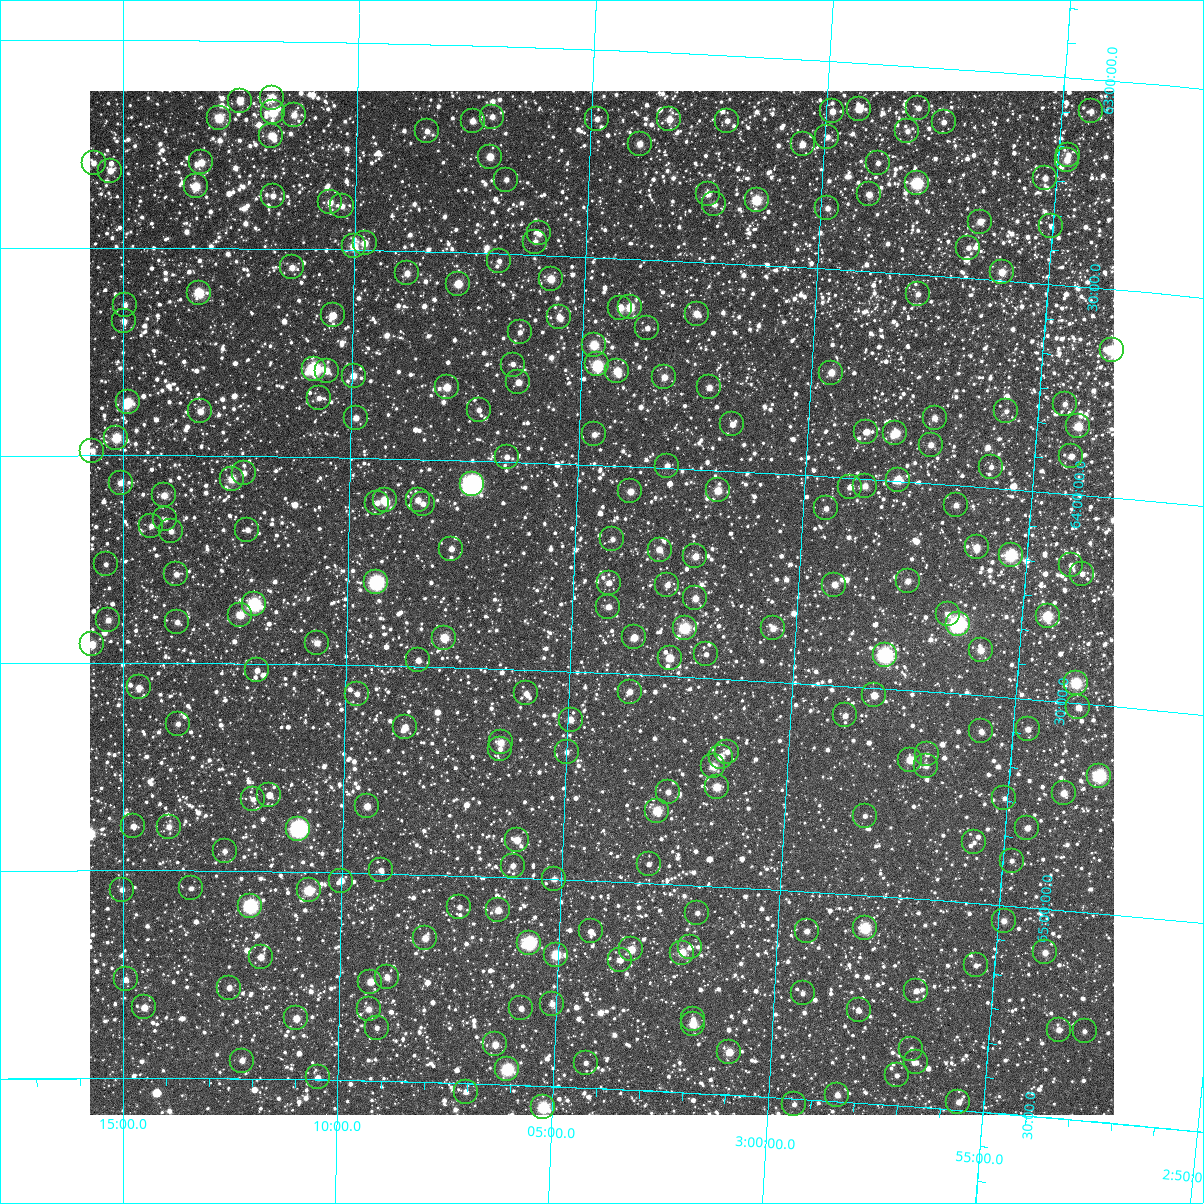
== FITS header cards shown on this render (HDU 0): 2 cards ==
NAXIS1  =                 1024
NAXIS2  =                 1024

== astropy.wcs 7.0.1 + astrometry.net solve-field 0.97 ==
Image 1024 x 1024 px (HDU 0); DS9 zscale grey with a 90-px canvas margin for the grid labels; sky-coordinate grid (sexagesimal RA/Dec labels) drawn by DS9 from the SOLVED WCS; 250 Tycho-2 reference stars matched to detected sources circled (green)
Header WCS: RA---TAN-SIP/DEC--TAN-SIP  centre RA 03:04:21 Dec +64:20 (46.09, +64.33 deg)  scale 8.67 arcsec/px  FOV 148.0' x 148.0'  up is +178 deg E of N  parity flipped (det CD > 0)
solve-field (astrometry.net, Tycho-2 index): VERIFIED the header's WCS against the Tycho-2 star catalogue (verified at 6 index scales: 16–250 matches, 0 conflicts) and refined it, rather than solving blind
Solved WCS: RA---TAN-SIP/DEC--TAN-SIP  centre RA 03:04:21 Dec +64:20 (46.09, +64.33 deg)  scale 8.67 arcsec/px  FOV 148.0' x 148.0'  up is +178 deg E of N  parity flipped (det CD > 0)
The solver's refit moves the header's centre by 0.2 arcsec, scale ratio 1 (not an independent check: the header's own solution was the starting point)
Tycho-2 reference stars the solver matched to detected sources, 250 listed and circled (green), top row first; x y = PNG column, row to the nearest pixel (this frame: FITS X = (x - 90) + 1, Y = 1024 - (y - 91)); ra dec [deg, ICRS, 3 dp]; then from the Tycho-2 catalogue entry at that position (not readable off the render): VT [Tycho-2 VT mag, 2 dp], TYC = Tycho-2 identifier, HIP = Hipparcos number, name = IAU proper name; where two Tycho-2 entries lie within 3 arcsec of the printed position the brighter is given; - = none
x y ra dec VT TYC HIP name
272 98 47.957 +63.137 9.39 4053-1244-1 - -
240 101 48.126 +63.146 10.19 4053-466-1 - -
918 108 44.512 +63.100 10.84 4052-941-1 - -
859 109 44.828 +63.111 10.52 4052-661-1 - -
832 111 44.968 +63.121 10.67 4052-1097-1 - -
1091 111 43.594 +63.076 11.01 4052-577-1 - -
273 112 47.949 +63.172 9.00 4053-501-1 14850 -
294 115 47.838 +63.178 10.17 4053-630-1 - -
492 117 46.779 +63.171 10.72 4052-1499-1 - -
219 118 48.237 +63.187 8.96 4053-771-1 14968 -
597 119 46.219 +63.167 11.14 4052-1117-1 - -
669 119 45.833 +63.161 10.27 4052-1894-1 - -
473 121 46.882 +63.183 10.64 4052-1227-1 - -
727 121 45.525 +63.157 11.26 4052-1015-1 - -
944 122 44.373 +63.129 10.98 4052-777-1 - -
427 131 47.124 +63.210 10.78 4052-537-1 - -
907 131 44.563 +63.157 11.04 4052-1027-1 - -
271 136 47.957 +63.228 9.77 4053-443-1 - -
827 137 44.986 +63.183 11.18 4052-1421-1 - -
640 144 45.986 +63.223 10.23 4052-2197-1 - -
803 144 45.117 +63.204 10.22 4052-1119-1 - -
1068 155 43.696 +63.186 11.42 4052-805-1 - -
490 157 46.784 +63.267 9.67 4052-1830-1 - -
1067 160 43.702 +63.198 10.13 4052-2251-1 - -
201 162 48.330 +63.294 9.89 4053-418-1 - -
94 163 48.907 +63.297 11.23 4053-283-1 - -
878 163 44.708 +63.238 11.15 4052-605-1 - -
110 171 48.818 +63.315 10.44 4053-917-1 - -
1045 178 43.810 +63.246 11.07 4052-1789-1 - -
506 180 46.692 +63.321 11.20 4052-621-1 - -
917 183 44.494 +63.280 7.95 4052-1821-1 - -
196 186 48.359 +63.352 9.16 4053-37-1 - -
708 194 45.609 +63.335 10.10 4052-1121-1 - -
869 194 44.744 +63.315 10.41 4052-631-1 - -
273 196 47.944 +63.373 11.09 4053-171-1 - -
757 200 45.346 +63.344 8.72 4052-1880-1 - -
330 202 47.635 +63.386 10.38 4053-49-1 - -
714 204 45.571 +63.360 10.95 4052-491-1 - -
342 206 47.571 +63.395 11.00 4053-163-1 - -
827 208 44.963 +63.354 10.88 4052-1005-1 - -
980 222 44.139 +63.362 10.31 4052-939-1 - -
1051 226 43.758 +63.361 12.05 4052-1489-1 - -
539 233 46.506 +63.448 10.33 4052-123-1 - -
535 242 46.527 +63.468 10.88 4052-103-1 - -
365 243 47.445 +63.483 10.06 4053-203-1 - -
354 246 47.505 +63.491 9.36 4053-23-1 - -
968 248 44.195 +63.427 10.98 4052-615-1 - -
499 261 46.717 +63.517 11.49 4052-474-1 - -
292 267 47.836 +63.545 10.39 4053-164-1 - -
1002 272 44.004 +63.479 9.92 4052-49-1 - -
407 273 47.213 +63.554 10.40 4053-74-1 - -
551 279 46.434 +63.556 9.55 4052-265-1 - -
458 284 46.934 +63.576 9.92 4052-467-1 - -
199 293 48.338 +63.608 8.80 4053-44-1 14998 -
918 294 44.448 +63.547 11.11 4052-309-1 13809 -
125 305 48.739 +63.638 11.07 4053-196-1 - -
630 307 46.000 +63.618 9.12 4052-223-1 - -
620 308 46.053 +63.619 10.59 4052-389-1 - -
697 314 45.638 +63.625 9.93 4052-112-1 - -
333 315 47.611 +63.659 9.93 4053-146-1 - -
559 317 46.383 +63.646 10.95 4052-104-1 - -
124 321 48.743 +63.678 11.12 4053-217-1 - -
647 328 45.901 +63.665 11.20 4052-254-1 - -
520 332 46.592 +63.687 11.00 4052-323-1 - -
594 345 46.187 +63.712 8.91 4052-62-1 - -
1112 350 43.376 +63.646 8.15 4052-411-1 13471 -
597 364 46.167 +63.757 9.36 4056-209-1 14317 -
513 365 46.625 +63.766 11.28 4056-307-1 - -
314 369 47.710 +63.788 7.92 4057-643-1 14780 -
327 371 47.638 +63.792 10.26 4057-621-1 - -
617 371 46.054 +63.772 9.31 4056-193-1 - -
831 373 44.889 +63.749 9.88 4052-368-1 - -
354 376 47.491 +63.803 10.08 4057-641-1 - -
664 377 45.797 +63.781 10.17 4056-309-1 14206 -
518 382 46.591 +63.808 10.48 4056-141-1 - -
447 387 46.981 +63.825 9.85 4056-157-1 - -
709 387 45.548 +63.801 10.54 4056-2-1 - -
319 398 47.678 +63.859 11.06 4057-813-1 - -
128 402 48.722 +63.873 8.91 4057-972-1 - -
1065 404 43.608 +63.784 11.03 4056-277-1 - -
479 410 46.803 +63.877 10.98 4056-1818-1 - -
200 411 48.326 +63.894 10.25 4057-802-1 - -
1006 411 43.924 +63.813 11.48 4056-139-1 - -
356 418 47.474 +63.904 10.37 4057-569-1 - -
935 418 44.311 +63.841 10.51 4056-279-1 - -
732 424 45.412 +63.887 10.67 4056-1822-1 - -
1078 426 43.526 +63.836 9.31 4056-105-1 - -
866 432 44.679 +63.886 10.22 4056-1810-1 - -
895 433 44.518 +63.885 9.05 4056-1783-1 - -
594 434 46.165 +63.927 11.00 4056-1597-1 - -
116 438 48.786 +63.958 8.85 4057-560-1 15138 -
931 445 44.321 +63.907 10.67 4056-1839-1 - -
92 451 48.916 +63.989 10.82 4057-529-1 - -
1071 456 43.549 +63.909 10.83 4056-1657-1 - -
507 457 46.641 +63.989 11.34 4056-1407-1 - -
667 466 45.758 +63.994 10.86 4056-1441-1 - -
991 467 43.983 +63.950 11.28 4056-1581-1 - -
244 473 48.083 +64.041 10.75 4057-979-1 - -
232 479 48.151 +64.056 9.48 4057-239-1 - -
898 480 44.487 +63.996 9.49 4056-1551-1 - -
121 483 48.762 +64.067 10.49 4057-632-1 - -
472 484 46.829 +64.058 5.87 4056-1858-1 14502 -
865 486 44.666 +64.016 10.40 4056-1401-1 - -
850 487 44.747 +64.021 10.68 4056-1621-1 - -
718 490 45.474 +64.048 9.65 4056-1819-1 14108 -
630 491 45.953 +64.060 10.02 4056-1459-1 - -
164 495 48.523 +64.097 10.03 4057-366-1 - -
385 500 47.306 +64.101 9.38 4057-847-1 - -
418 500 47.122 +64.099 10.39 4056-1297-1 - -
377 503 47.348 +64.107 11.20 4057-731-1 - -
423 504 47.093 +64.108 11.02 4056-1190-1 - -
956 505 44.159 +64.048 10.70 4056-1267-1 - -
826 508 44.872 +64.076 10.81 4056-1723-1 - -
165 519 48.516 +64.154 11.16 4057-982-1 - -
151 526 48.593 +64.170 11.12 4057-938-1 - -
247 530 48.061 +64.178 11.46 4057-729-1 - -
171 531 48.483 +64.183 10.95 4057-964-1 - -
612 539 46.041 +64.177 11.16 4056-717-1 - -
977 547 44.029 +64.145 9.80 4056-1226-1 - -
451 549 46.930 +64.214 10.97 4056-1331-1 - -
660 550 45.778 +64.198 10.86 4056-888-1 - -
1011 555 43.837 +64.157 7.82 4056-1432-1 13608 -
695 556 45.578 +64.209 10.51 4056-842-1 - -
106 564 48.844 +64.263 11.59 4057-929-1 - -
1071 565 43.499 +64.170 11.04 4056-1512-1 - -
176 574 48.452 +64.286 10.81 4057-916-1 - -
1082 574 43.436 +64.188 11.48 4056-1562-1 - -
908 581 44.395 +64.238 10.43 4056-1353-1 - -
376 582 47.342 +64.300 6.96 4057-842-1 14655 -
609 583 46.052 +64.282 10.92 4056-936-1 - -
667 585 45.725 +64.281 10.68 4056-1806-1 - -
834 585 44.800 +64.258 10.36 4056-1752-1 - -
695 598 45.567 +64.310 10.15 4056-643-1 - -
254 604 48.020 +64.357 7.69 4057-571-1 - -
608 607 46.048 +64.340 10.68 4056-1055-1 - -
948 614 44.161 +64.311 10.61 4056-1059-1 - -
240 615 48.096 +64.383 9.33 4057-849-1 - -
1048 616 43.607 +64.297 8.68 4056-1178-1 - -
108 620 48.830 +64.397 10.62 4057-136-1 - -
177 622 48.446 +64.402 10.82 4057-280-1 - -
958 624 44.103 +64.332 6.44 4056-1857-1 13700 -
685 628 45.618 +64.383 8.32 4056-1223-1 14154 -
773 628 45.126 +64.372 10.42 4056-655-1 - -
634 637 45.896 +64.411 9.92 4056-1808-1 - -
444 638 46.956 +64.429 9.26 4056-1083-1 - -
317 643 47.664 +64.449 10.43 4057-254-1 - -
92 644 48.922 +64.455 9.83 4057-340-1 - -
981 650 43.964 +64.391 9.94 4056-1277-1 - -
706 654 45.491 +64.444 11.50 4056-1823-1 - -
885 655 44.494 +64.419 6.75 4056-607-1 13828 -
670 658 45.694 +64.456 9.64 4056-1290-1 - -
418 660 47.098 +64.485 10.53 4056-635-1 - -
257 670 47.999 +64.516 11.48 4057-344-1 - -
1076 683 43.419 +64.452 8.55 4056-1120-1 13487 -
139 687 48.661 +64.559 10.85 4057-704-1 - -
630 692 45.909 +64.542 10.44 4056-1827-1 - -
526 693 46.486 +64.556 11.31 4056-1379-1 - -
357 694 47.436 +64.569 11.57 4057-660-1 - -
874 695 44.540 +64.518 10.28 4056-1428-1 - -
1078 707 43.394 +64.510 10.35 4056-704-1 - -
845 715 44.694 +64.571 10.95 4056-326-1 - -
571 720 46.233 +64.615 10.75 4056-393-1 - -
178 724 48.440 +64.647 11.29 4057-493-1 - -
405 727 47.162 +64.647 10.38 4057-352-1 - -
1028 729 43.666 +64.573 10.70 4056-216-1 - -
981 731 43.928 +64.586 11.98 4056-796-1 - -
501 742 46.621 +64.677 9.92 4056-701-1 - -
500 749 46.624 +64.692 11.52 4056-735-1 - -
567 752 46.248 +64.694 11.70 4056-432-1 - -
727 752 45.344 +64.675 11.15 4056-57-1 - -
927 754 44.220 +64.651 11.83 4056-430-1 - -
721 757 45.379 +64.688 10.76 4056-491-1 - -
910 760 44.313 +64.667 9.56 4056-511-1 - -
713 766 45.418 +64.712 9.65 4056-1634-1 - -
926 766 44.222 +64.679 10.87 4056-586-1 - -
1099 776 43.244 +64.670 7.69 4056-1299-1 13437 -
717 787 45.392 +64.761 9.39 4056-611-1 - -
668 792 45.665 +64.779 10.80 4056-1786-1 - -
1064 793 43.436 +64.719 10.00 4056-415-1 - -
269 795 47.920 +64.816 10.90 4057-54-1 - -
1004 798 43.767 +64.743 11.43 4056-1326-1 - -
253 799 48.012 +64.827 11.45 4057-585-1 - -
367 806 47.366 +64.839 10.19 4057-34-1 - -
657 811 45.724 +64.826 9.23 4056-653-1 14184 -
865 816 44.547 +64.809 11.63 4056-1071-1 - -
133 826 48.689 +64.894 11.12 4057-850-1 - -
169 827 48.488 +64.895 10.78 4057-186-1 - -
1027 828 43.625 +64.810 10.53 4056-1010-1 - -
298 829 47.753 +64.896 6.52 4057-50-1 14791 -
517 840 46.510 +64.910 9.73 4056-1080-1 - -
974 842 43.920 +64.854 12.42 4056-675-1 - -
225 851 48.170 +64.952 11.24 4057-62-1 - -
1012 861 43.698 +64.891 11.44 4056-1198-1 - -
649 864 45.756 +64.955 11.45 4056-1181-1 - -
513 866 46.529 +64.972 10.99 4056-452-1 - -
381 870 47.278 +64.992 11.30 4057-355-1 - -
554 879 46.290 +65.001 11.30 4056-1708-1 - -
341 881 47.503 +65.019 10.27 4057-462-1 - -
191 888 48.360 +65.043 11.70 4057-176-1 - -
122 890 48.753 +65.046 10.79 4057-94-1 - -
309 890 47.688 +65.045 8.74 4057-331-1 14777 -
250 906 48.022 +65.084 7.42 4057-925-1 14882 -
459 907 46.825 +65.076 11.44 4056-684-1 - -
498 910 46.603 +65.081 9.98 4056-932-1 - -
697 913 45.465 +65.066 11.44 4056-1763-1 - -
1004 921 43.716 +65.037 10.77 4056-971-1 - -
865 928 44.502 +65.079 8.41 4056-1004-1 - -
591 931 46.070 +65.123 10.96 4056-1388-1 - -
807 931 44.834 +65.096 10.90 4056-913-1 - -
425 938 47.017 +65.153 10.13 4056-455-1 - -
529 943 46.421 +65.157 7.30 4056-458-1 14393 -
690 947 45.494 +65.150 11.31 4056-943-1 - -
631 949 45.832 +65.162 9.68 4056-957-1 14216 -
1045 952 43.467 +65.105 10.79 4056-1296-1 - -
682 953 45.541 +65.164 9.39 4056-828-1 - -
556 955 46.263 +65.183 8.83 4056-654-1 - -
261 957 47.957 +65.206 10.38 4057-59-1 - -
620 960 45.894 +65.189 11.06 4056-746-1 - -
976 965 43.855 +65.149 11.56 4056-420-1 - -
387 977 47.230 +65.250 10.52 4057-105-1 - -
126 979 48.733 +65.263 10.87 4057-258-1 - -
370 982 47.324 +65.261 10.09 4057-995-1 - -
229 988 48.136 +65.281 11.12 4057-402-1 - -
916 991 44.186 +65.221 11.30 4056-1028-1 - -
803 993 44.836 +65.246 11.59 4056-210-1 - -
552 1004 46.275 +65.301 10.71 4056-634-1 - -
144 1007 48.624 +65.330 10.49 4057-292-1 - -
521 1008 46.450 +65.315 11.03 4056-532-1 - -
369 1009 47.330 +65.328 10.42 4057-595-1 - -
859 1010 44.509 +65.278 11.22 4056-612-1 - -
296 1018 47.747 +65.353 10.05 4057-327-1 - -
693 1019 45.459 +65.323 11.40 4056-1739-1 - -
693 1024 45.457 +65.335 9.55 4056-623-1 - -
377 1028 47.282 +65.372 11.83 4057-132-1 - -
1059 1030 43.351 +65.288 10.83 4056-160-1 - -
1085 1031 43.201 +65.286 11.53 4056-956-1 - -
495 1044 46.594 +65.404 10.05 4056-1266-1 - -
911 1049 44.191 +65.361 12.34 4056-698-1 - -
729 1052 45.238 +65.397 10.14 4056-674-1 - -
242 1061 48.057 +65.457 10.75 4057-625-1 - -
916 1062 44.156 +65.393 11.71 4056-542-1 - -
586 1063 46.066 +65.440 11.96 4056-493-1 - -
507 1069 46.519 +65.463 7.98 4056-751-1 - -
897 1075 44.263 +65.428 11.76 4056-571-1 - -
318 1077 47.618 +65.495 10.93 4057-382-1 - -
466 1092 46.755 +65.521 10.95 4056-383-1 - -
837 1095 44.599 +65.484 10.60 4056-839-1 13856 -
958 1102 43.895 +65.480 10.95 4056-204-1 - -
794 1104 44.846 +65.513 11.39 4056-222-1 - -
543 1107 46.301 +65.552 8.11 4056-885-1 14356 -